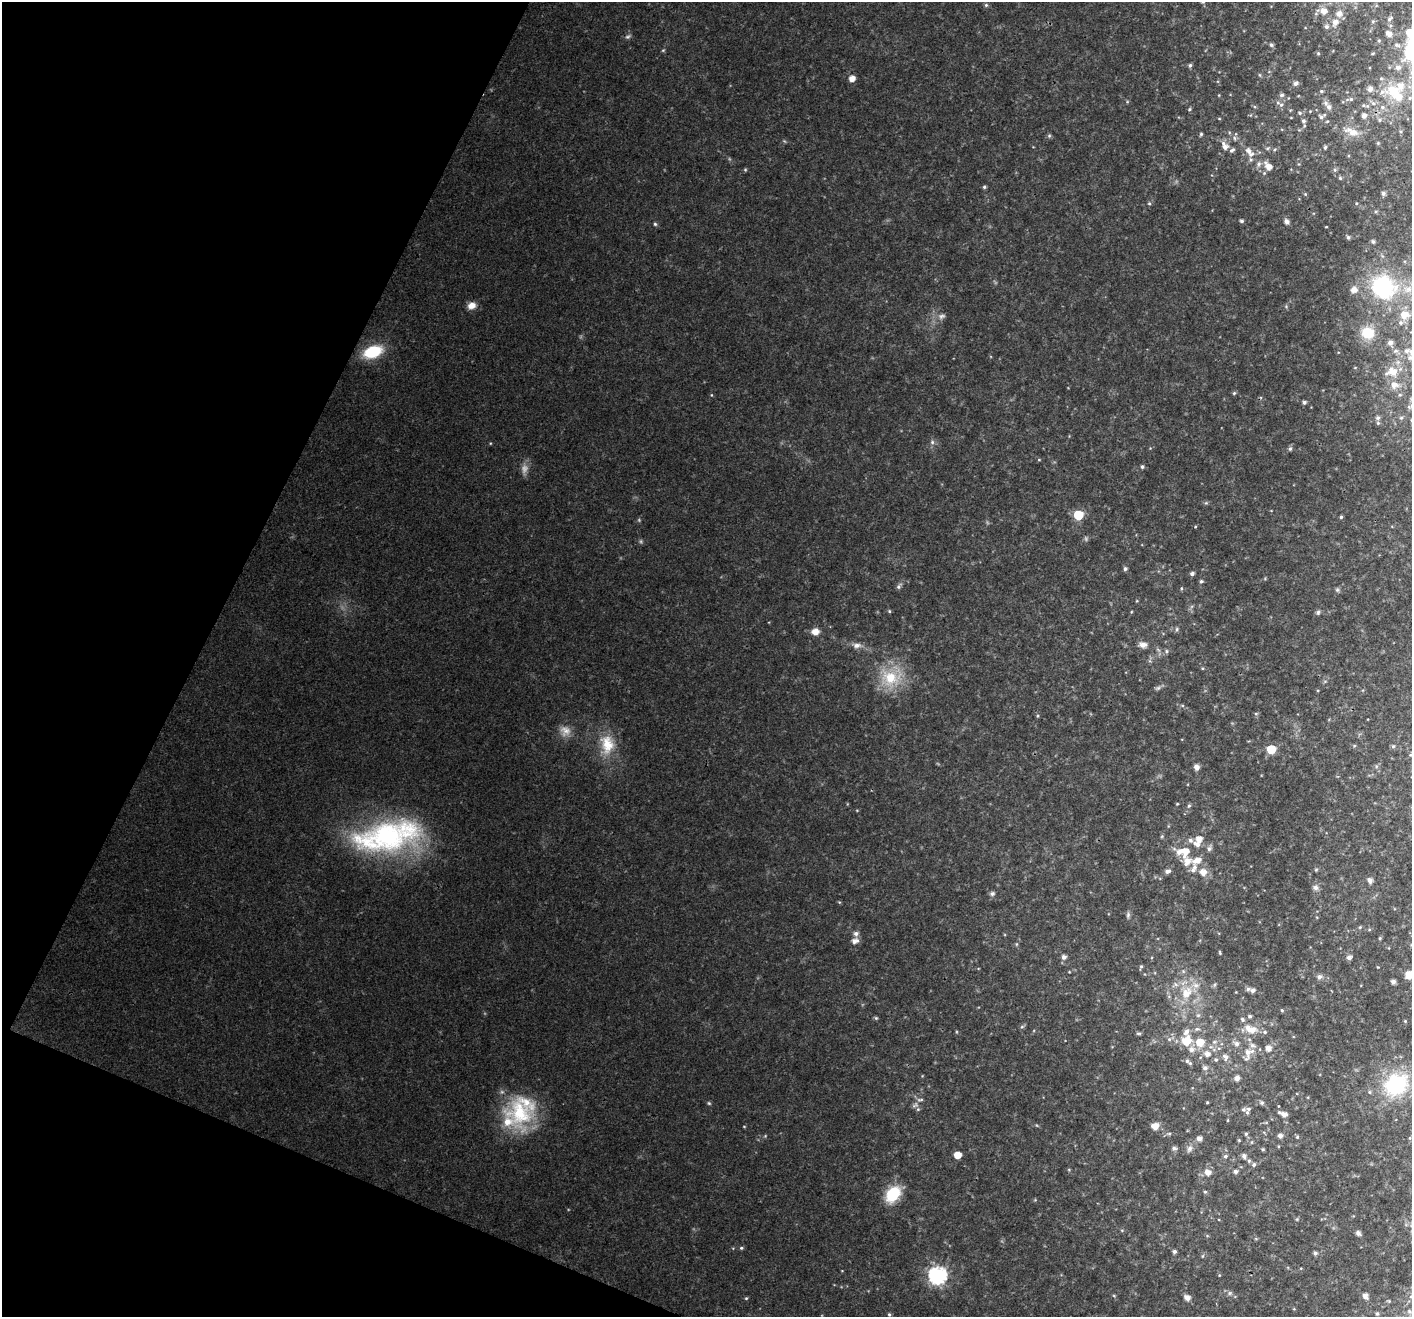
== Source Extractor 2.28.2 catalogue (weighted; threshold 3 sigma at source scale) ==
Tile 9 of 4 x 4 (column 1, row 3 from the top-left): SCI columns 52-1461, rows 1665-2979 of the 5732 x 5894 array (HDU 1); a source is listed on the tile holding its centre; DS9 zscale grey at full resolution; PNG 1414 x 1319 px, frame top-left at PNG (2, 2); no overlay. Shown black and unused: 20% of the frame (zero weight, under 3 of 4 exposures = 5% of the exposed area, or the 3 px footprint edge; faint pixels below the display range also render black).
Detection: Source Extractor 2.28.2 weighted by HDU 2 'WHT'; one run over the whole footprint, this tile lists its part. Background 0.0308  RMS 0.0034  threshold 0.0155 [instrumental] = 3 sigma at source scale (4.5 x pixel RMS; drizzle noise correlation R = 1.50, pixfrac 1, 0.0396/0.0396 arcsec/px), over >= 5 px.
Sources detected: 275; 8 too faint to see at this stretch — not listed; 39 inside a brighter listed object's ellipse — not listed separately; the other 228 listed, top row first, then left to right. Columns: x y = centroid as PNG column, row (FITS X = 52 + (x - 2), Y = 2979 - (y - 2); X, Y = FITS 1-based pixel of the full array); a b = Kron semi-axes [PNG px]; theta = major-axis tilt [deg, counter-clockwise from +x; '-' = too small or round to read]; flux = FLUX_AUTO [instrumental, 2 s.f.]
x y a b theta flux
1203 2 5 5 - 0.61
986 5 5 5 - 0.62
1323 11 11 8 -6 3.6
1390 19 9 6 42 1.1
1373 21 6 5 - 0.69
1335 22 10 8 72 2.8
1326 26 6 6 - 1.2
1409 32 32 9 -87 7.8
1389 34 9 7 -32 2.3
1379 41 6 5 - 0.56
1271 45 5 5 - 0.82
1397 45 10 6 -23 1.4
663 50 5 4 - 0.42
1318 53 5 4 - 0.46
1373 53 5 3 - 0.35
1190 65 5 4 - 0.7
1398 68 7 6 - 1.8
1260 75 6 4 -88 0.44
852 78 5 5 - 3.1
1295 83 6 5 - 1.4
1370 89 8 8 - 1.5
1321 91 5 4 - 0.53
1393 91 22 18 -31 11
1219 95 4 3 - 0.26
1282 95 7 5 11 0.84
1351 99 7 5 -1 0.82
1326 103 9 7 -49 1.4
1373 103 10 6 -33 1.5
1281 105 7 6 - 0.93
1363 105 7 6 - 0.73
1382 107 7 6 - 1.1
1189 109 5 4 - 0.49
1290 110 4 4 - 0.32
1300 113 7 5 -3 0.65
1364 116 6 6 - 1.7
1321 117 8 7 - 1.4
1219 118 4 3 - 0.29
1291 118 4 2 - 0.25
1379 120 6 6 - 0.84
1303 121 7 5 -77 0.99
1351 132 25 10 -22 5.3
1201 134 5 4 - 0.51
1049 136 6 5 - 0.58
1234 138 6 4 -88 0.57
1378 143 5 4 - 0.39
1225 146 11 6 -63 2.5
1325 147 5 4 - 0.6
1267 148 7 4 20 0.59
1249 151 14 9 -33 2.7
1259 164 9 7 87 1.2
1268 166 10 6 -52 3.4
745 170 5 4 - 0.43
1335 170 6 5 - 0.68
1340 178 5 5 - 0.55
984 187 5 5 - 0.59
1305 194 5 4 - 0.39
1383 194 5 4 - 1
1149 203 6 5 - 0.57
1356 203 4 4 - 0.38
1376 211 5 3 - 0.43
1242 221 5 4 - 0.7
1286 222 8 6 -46 1.2
655 224 5 5 - 0.58
1326 227 3 2 - 0.26
1348 237 5 4 - 0.79
1373 242 5 4 - 0.68
1383 287 29 26 -39 33
1354 290 10 9 - 2.1
472 305 10 8 26 3
1286 306 6 5 - 0.53
1404 315 10 8 8 3.9
942 316 10 7 23 1.5
1367 333 13 11 -22 9
1390 343 6 6 - 1.2
373 352 18 11 21 18
1410 358 10 8 -13 1.9
1355 368 4 3 - 0.22
1392 371 15 12 -31 4.3
1394 385 10 9 - 2.6
1234 393 5 5 - 0.52
711 395 5 3 - 0.3
1304 402 5 5 - 0.89
1378 418 5 5 - 0.82
1401 418 5 5 - 0.52
932 442 6 6 - 0.87
1290 449 6 5 - 0.79
1039 460 5 3 - 0.34
1142 467 5 4 - 0.73
1206 503 6 5 - 0.53
1078 515 6 6 - 18
1341 517 4 4 - 0.54
1125 569 5 5 - 0.93
1192 574 5 4 - 1.1
1201 581 5 4 - 0.62
899 586 10 6 55 0.96
1181 588 5 3 - 0.39
1337 590 7 6 - 0.68
889 611 5 4 - 0.43
1131 612 5 3 - 0.29
1318 612 6 6 - 0.78
1177 629 7 5 77 0.73
815 631 9 8 - 3
857 645 13 7 -2 2.2
1143 645 9 6 -3 2.6
1166 651 6 5 - 0.73
891 678 32 26 12 16
1325 681 6 4 19 0.47
1158 688 10 6 21 0.92
1182 705 6 3 -19 0.49
1256 714 6 5 - 0.53
1038 716 5 3 - 0.4
565 731 16 15 - 4
607 744 30 21 -88 12
1354 746 5 5 - 0.44
1393 746 6 5 - 0.63
1271 749 6 6 - 15
1410 755 5 5 - 0.46
1376 766 6 5 - 0.68
1196 767 6 6 - 1.9
1177 804 3 3 - 0.3
1189 806 6 5 - 0.65
388 836 86 35 10 84
1162 836 5 4 - 0.41
1199 839 7 6 - 3
1190 840 11 6 -33 1.5
1209 848 10 6 62 1.2
1187 862 13 11 -76 4.4
1316 870 5 5 - 0.46
1167 871 7 5 17 1.4
1203 872 8 8 - 3.4
1370 880 8 6 -61 1.3
1315 887 8 7 - 1.5
992 893 7 6 - 0.89
839 902 5 4 - 0.36
1128 915 10 5 86 0.89
1360 927 6 3 45 0.43
856 933 7 6 - 1.3
1380 938 4 3 - 0.43
855 941 8 6 20 2.1
1016 944 6 4 90 0.44
1220 953 5 3 - 0.4
1064 957 5 5 - 1.4
1349 957 6 5 - 1.3
1141 967 6 3 73 0.54
1378 967 4 3 - 0.24
1069 972 5 3 - 0.28
1409 975 10 8 46 3.8
1319 977 7 6 - 1.5
1393 982 4 4 - 1.4
1214 985 7 5 72 0.66
1252 990 5 5 - 1.5
1186 992 25 20 80 14
1282 1010 4 3 - 0.45
1198 1015 6 6 - 0.87
1250 1016 5 5 - 0.67
876 1018 5 5 - 0.5
1242 1019 7 5 -50 0.81
1405 1021 4 3 - 0.35
1022 1027 6 4 2 0.53
1197 1029 9 6 9 1.2
1265 1032 6 5 - 0.74
1138 1033 6 4 -13 0.55
1169 1039 6 5 - 0.81
1186 1040 14 12 25 7.1
1200 1042 9 8 - 5.9
1214 1042 8 6 1 1.2
1237 1044 8 7 - 1.6
1219 1048 6 4 17 0.61
1268 1048 7 6 - 2.1
1247 1052 26 10 83 5
1207 1054 7 6 - 2.2
1225 1057 9 9 - 1.7
1216 1059 6 5 - 0.64
1187 1061 7 5 -27 0.84
1205 1068 6 6 - 1.3
1237 1078 6 5 - 1.6
1396 1085 32 26 39 31
1207 1102 3 2 - 0.34
709 1103 6 4 -44 0.5
1262 1103 6 5 - 0.81
915 1105 10 6 33 1.1
1278 1106 4 3 - 0.27
1243 1109 7 6 - 0.85
520 1113 43 36 -57 29
1284 1114 6 5 - 1.8
1227 1120 4 3 - 0.31
1036 1125 5 3 - 0.33
744 1126 5 3 - 0.28
1155 1126 8 7 - 3
1169 1134 8 4 8 0.62
1246 1134 6 5 - 0.65
1280 1136 5 5 - 1.6
1297 1137 5 4 - 0.48
1199 1138 5 5 - 1.9
1410 1138 5 5 - 0.47
1239 1140 5 4 - 0.37
1174 1148 6 6 - 0.9
1190 1149 11 8 65 1.6
1263 1149 5 4 - 0.46
957 1155 5 5 - 4.8
1225 1156 6 5 - 0.9
1244 1156 6 6 - 1.2
1249 1161 6 5 - 0.7
1254 1165 5 5 - 0.9
1236 1171 6 5 - 1
1208 1172 8 7 - 2.7
1205 1192 5 5 - 0.51
893 1194 17 12 53 14
1035 1200 4 4 - 0.35
1297 1219 5 4 - 0.4
1122 1230 5 3 - 0.37
1358 1233 8 6 -36 1
741 1248 6 4 12 0.59
1174 1251 4 4 - 1
1315 1253 5 4 - 1
1203 1256 5 3 - 0.4
938 1275 8 7 - 120
1219 1275 5 3 - 0.29
1230 1293 7 6 - 0.96
1114 1296 5 3 - 0.36
1365 1296 7 5 -53 1.9
1411 1296 6 5 - 0.86
746 1298 5 4 - 0.4
1187 1298 6 5 - 2.5
1389 1301 5 4 - 0.33
1409 1311 9 7 -44 1.4
889 1314 6 4 -74 0.58
1377 1314 5 5 - 0.59
Isophote crosses this tile's border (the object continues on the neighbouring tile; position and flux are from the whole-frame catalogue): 6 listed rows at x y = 1203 2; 1409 32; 1410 358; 1409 975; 1396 1085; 1411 1296
Unlisted compact peaks at least as high as the median listed source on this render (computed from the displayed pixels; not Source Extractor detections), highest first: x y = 1195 527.